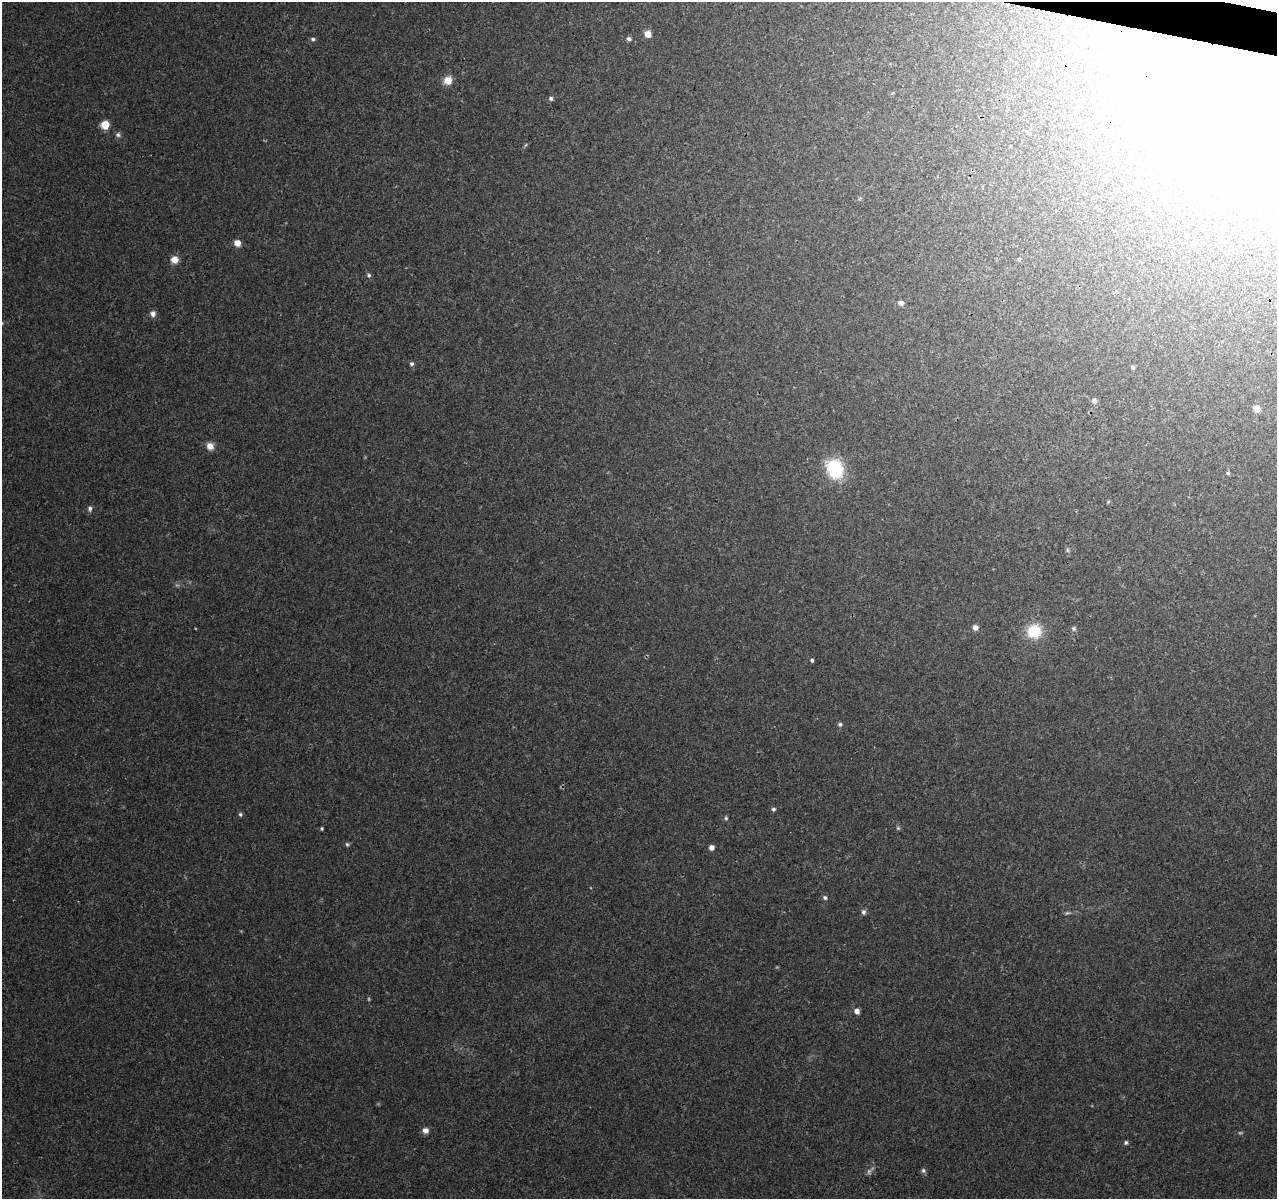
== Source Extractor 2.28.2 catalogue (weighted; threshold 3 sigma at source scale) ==
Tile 10 of 4 x 4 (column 2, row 3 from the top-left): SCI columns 1286-2560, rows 1484-2680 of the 5117 x 5298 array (HDU 1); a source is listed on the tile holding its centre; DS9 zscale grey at full resolution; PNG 1279 x 1201 px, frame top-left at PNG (2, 2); no overlay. Shown black and unused: <1% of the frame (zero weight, under 3 of 4 exposures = <1% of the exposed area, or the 3 px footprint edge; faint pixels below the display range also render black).
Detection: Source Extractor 2.28.2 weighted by HDU 2 'WHT'; one run over the whole footprint, this tile lists its part. Background 0.0078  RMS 0.0023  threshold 0.0102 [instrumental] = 3 sigma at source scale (4.5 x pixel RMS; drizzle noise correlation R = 1.50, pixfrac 1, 0.0396/0.0396 arcsec/px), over >= 5 px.
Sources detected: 52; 3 too faint to see at this stretch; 4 inside a brighter object's white glare — not listed; the other 45 listed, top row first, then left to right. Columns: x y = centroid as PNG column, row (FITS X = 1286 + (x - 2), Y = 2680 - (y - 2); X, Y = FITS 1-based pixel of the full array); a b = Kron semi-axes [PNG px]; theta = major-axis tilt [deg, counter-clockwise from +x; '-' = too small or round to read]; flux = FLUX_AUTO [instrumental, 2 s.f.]
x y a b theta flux
648 34 7 6 - 2.2
313 39 6 5 - 0.47
629 39 6 5 - 0.6
448 80 8 8 - 3
551 98 6 5 - 0.52
1097 107 3 3 - 0.22
105 125 6 6 - 5.3
118 135 7 6 - 0.63
1160 195 6 4 -20 0.43
237 243 6 6 - 2.4
1019 259 6 3 46 0.3
174 260 7 7 - 2.5
369 275 6 6 - 0.46
1116 292 5 4 - 0.32
901 303 6 5 - 1
153 314 8 7 - 1.1
412 364 6 6 - 0.53
1133 367 4 4 - 0.4
1094 401 7 6 - 0.81
1257 408 7 6 - 2
210 446 7 6 - 2.3
835 469 21 17 -68 13
1228 473 5 4 - 0.38
1108 502 5 4 - 0.26
90 509 7 6 - 0.66
1067 550 6 5 - 0.4
975 627 6 5 - 1.2
1074 628 6 6 - 0.48
1034 631 18 17 - 6.9
812 660 4 4 - 0.39
840 724 6 5 - 0.5
773 809 5 5 - 0.47
240 814 6 5 - 0.42
726 818 6 5 - 0.42
898 828 5 5 - 0.35
322 829 4 3 - 0.27
347 844 6 5 - 0.38
711 847 5 5 - 1.2
825 898 6 5 - 0.5
863 912 7 6 - 0.63
1067 913 9 4 3 0.47
857 1011 6 5 - 1.2
425 1130 7 6 - 1.3
1126 1142 5 5 - 0.46
923 1170 7 6 - 0.54